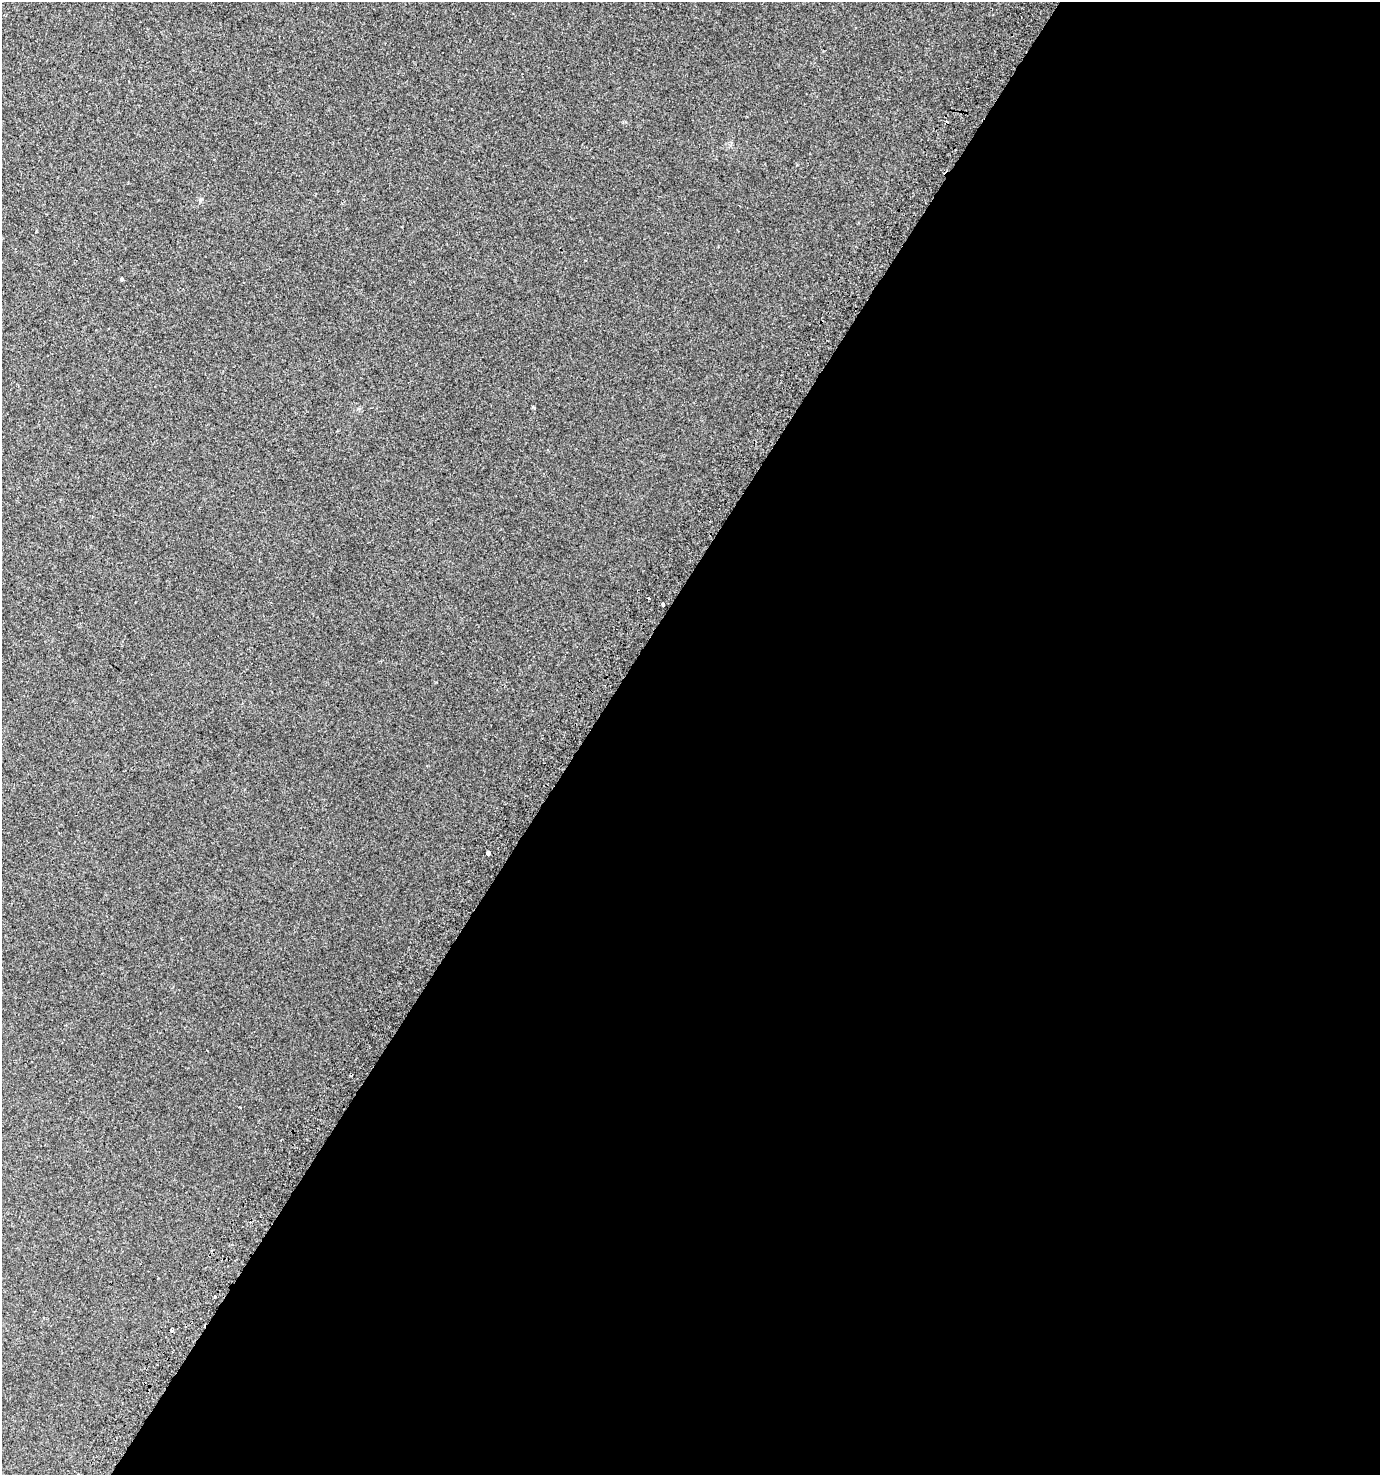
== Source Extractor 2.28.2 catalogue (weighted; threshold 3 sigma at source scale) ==
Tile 12 of 4 x 4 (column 4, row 3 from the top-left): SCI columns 4448-5825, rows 1537-3009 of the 6069 x 6006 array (HDU 1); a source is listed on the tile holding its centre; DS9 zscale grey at full resolution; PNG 1382 x 1477 px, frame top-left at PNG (2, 2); no overlay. Shown black and unused: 58% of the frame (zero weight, under 2 of 3 exposures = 3% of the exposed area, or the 3 px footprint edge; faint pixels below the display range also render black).
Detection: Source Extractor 2.28.2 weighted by HDU 2 'WHT'; one run over the whole footprint, this tile lists its part. Background 0.00528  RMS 0.0045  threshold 0.0203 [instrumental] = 3 sigma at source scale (4.5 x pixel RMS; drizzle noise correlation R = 1.50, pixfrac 1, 0.0396/0.0396 arcsec/px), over >= 5 px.
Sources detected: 10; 2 cosmic-ray / hot-pixel residue — not listed; the other 8 listed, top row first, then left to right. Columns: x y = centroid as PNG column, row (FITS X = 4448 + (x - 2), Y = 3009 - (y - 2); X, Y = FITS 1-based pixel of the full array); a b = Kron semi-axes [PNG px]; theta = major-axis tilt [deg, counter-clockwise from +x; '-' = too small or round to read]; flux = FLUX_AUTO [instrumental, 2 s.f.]
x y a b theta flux
200 200 6 4 71 0.57
121 279 4 3 - 29
534 407 4 3 - 0.52
663 604 3 3 - 19
488 853 4 3 - 21
207 1050 3 2 - 0.3
215 1297 3 3 - 3.6
172 1330 4 3 - 0.63